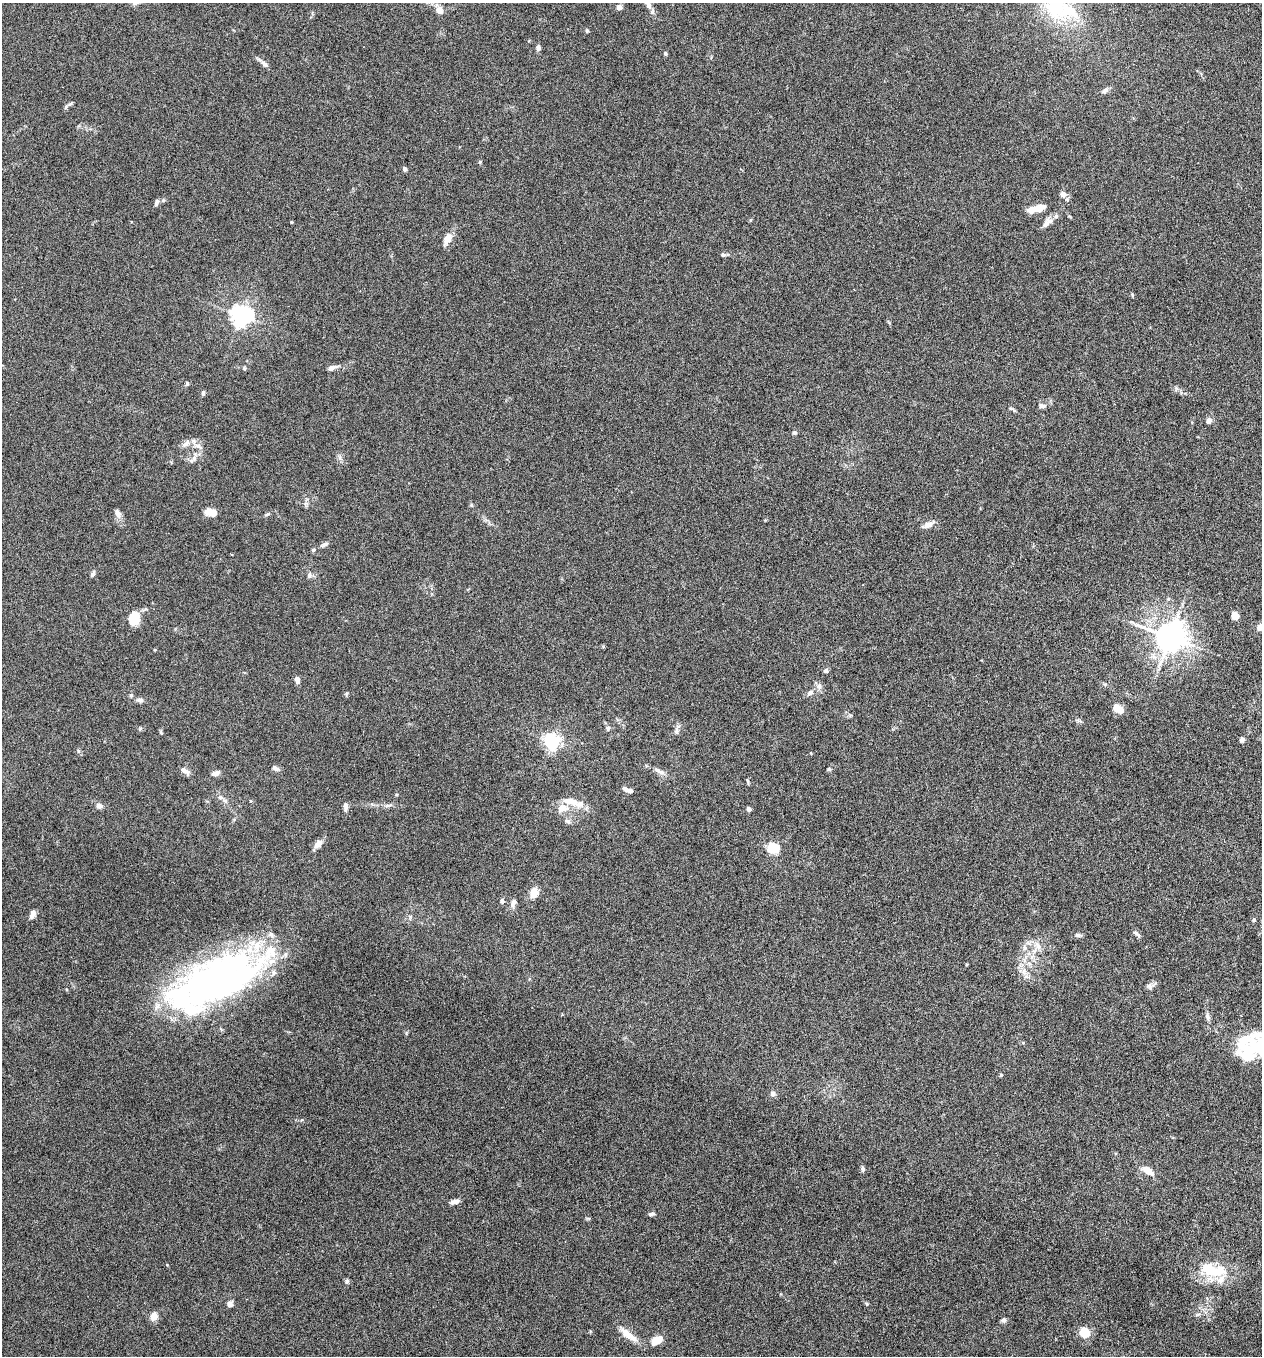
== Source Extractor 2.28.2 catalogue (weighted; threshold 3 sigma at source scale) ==
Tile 6 of 4 x 4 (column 2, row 2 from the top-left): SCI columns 1399-2658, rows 2721-4074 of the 5448 x 5438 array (HDU 1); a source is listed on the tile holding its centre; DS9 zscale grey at full resolution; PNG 1264 x 1358 px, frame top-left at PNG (2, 3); no overlay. Nothing masked; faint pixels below the display range render black.
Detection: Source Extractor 2.28.2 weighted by HDU 2 'WHT'; one run over the whole footprint, this tile lists its part. Background 0.0659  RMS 0.0032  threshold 0.0131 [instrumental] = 3 sigma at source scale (4.09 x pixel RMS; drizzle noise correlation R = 1.36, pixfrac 0.8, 0.05/0.05 arcsec/px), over >= 5 px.
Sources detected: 113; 5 inside a brighter object's white glare — not listed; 8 inside a brighter listed object's ellipse — not listed separately; the other 100 listed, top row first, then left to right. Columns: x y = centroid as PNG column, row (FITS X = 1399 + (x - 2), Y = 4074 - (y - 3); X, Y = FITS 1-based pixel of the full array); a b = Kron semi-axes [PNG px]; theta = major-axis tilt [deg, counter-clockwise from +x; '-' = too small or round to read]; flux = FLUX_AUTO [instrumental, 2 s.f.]
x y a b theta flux
135 3 10 6 25 0.97
619 7 4 4 - 1.9
1056 8 38 33 -52 22
439 10 10 9 - 1.8
587 31 5 4 - 0.37
538 47 7 6 - 0.77
665 53 5 4 - 0.44
265 64 10 6 -38 1.1
1105 91 10 6 39 0.95
70 104 10 3 29 0.53
480 162 5 5 - 0.33
404 169 6 4 -73 0.66
1063 194 9 8 - 1.3
157 202 9 5 76 0.68
1038 208 12 7 18 4.4
291 222 3 3 - 0.25
1045 224 16 7 58 1.7
447 238 13 7 59 3.1
723 255 8 5 7 0.57
241 315 7 7 - 170
244 368 5 5 - 0.38
332 368 12 5 20 1.2
187 384 5 4 - 0.44
203 393 6 4 -89 0.49
1042 406 11 6 -6 0.99
1014 410 10 4 -33 0.53
1209 420 7 6 - 1.2
794 433 5 5 - 0.62
186 443 14 6 44 1.4
198 446 13 6 -27 1.5
194 458 8 7 - 1.1
471 505 6 4 -71 0.34
211 512 11 7 -11 3.5
117 513 11 7 -69 1.2
267 514 7 4 36 0.43
928 525 15 6 26 1.9
324 544 11 5 21 0.89
313 550 5 4 - 0.39
93 574 8 5 53 0.65
309 575 7 6 - 0.77
1235 616 5 5 - 7.1
134 619 15 12 66 5.2
1260 627 10 7 54 1.5
1170 637 9 9 - 480
826 671 6 6 - 0.65
297 680 8 5 -80 1.1
819 686 10 6 -80 1.1
810 693 10 6 32 1.1
346 694 6 4 72 0.34
131 695 5 5 - 0.42
140 700 8 6 -7 0.89
1116 707 10 7 81 2
608 728 7 6 - 0.62
676 730 11 6 79 1
1242 740 6 5 - 0.63
552 741 6 6 - 93
78 751 6 4 -72 0.42
275 768 9 6 -29 0.93
829 769 5 5 - 0.36
184 771 13 6 -32 1.3
661 772 10 6 -23 1.3
215 773 8 5 13 1.4
748 781 7 3 -72 0.42
628 790 11 4 -20 1.4
220 797 7 5 1 0.76
570 801 25 10 -12 3.7
388 805 9 4 12 0.69
99 806 8 7 - 1.3
346 806 11 5 -89 1.1
749 809 5 4 - 0.8
567 821 9 5 -26 0.72
318 844 11 7 48 2
773 848 9 8 - 9.2
534 893 12 9 72 3
502 901 6 5 - 0.76
513 902 10 6 73 1.4
32 914 10 6 66 1.5
1254 920 5 4 - 0.46
1137 934 13 4 -42 0.67
1078 935 9 5 0 0.7
1038 946 11 7 -50 1.8
1024 948 8 7 - 1.2
1024 971 12 5 -83 1.6
214 978 108 37 25 120
1150 986 10 5 -50 0.68
1257 1046 73 25 -16 20
1001 1075 5 4 - 0.33
773 1094 7 6 - 0.94
863 1169 7 5 -67 0.63
1148 1171 13 6 -35 3.7
454 1202 13 5 14 1.1
651 1214 7 4 14 0.77
1216 1271 38 16 4 9.7
347 1281 7 5 74 0.58
230 1304 8 7 - 1
154 1316 9 7 64 2.3
1004 1320 7 6 - 0.74
1084 1332 5 5 - 20
628 1335 26 8 -36 3.9
657 1340 13 7 28 4.5
Isophote crosses this tile's border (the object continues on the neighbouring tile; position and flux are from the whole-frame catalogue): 4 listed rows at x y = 135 3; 1056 8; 1260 627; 1257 1046
Unlisted compact peaks at least as high as the median listed source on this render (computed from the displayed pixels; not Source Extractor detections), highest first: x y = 867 1304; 140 728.